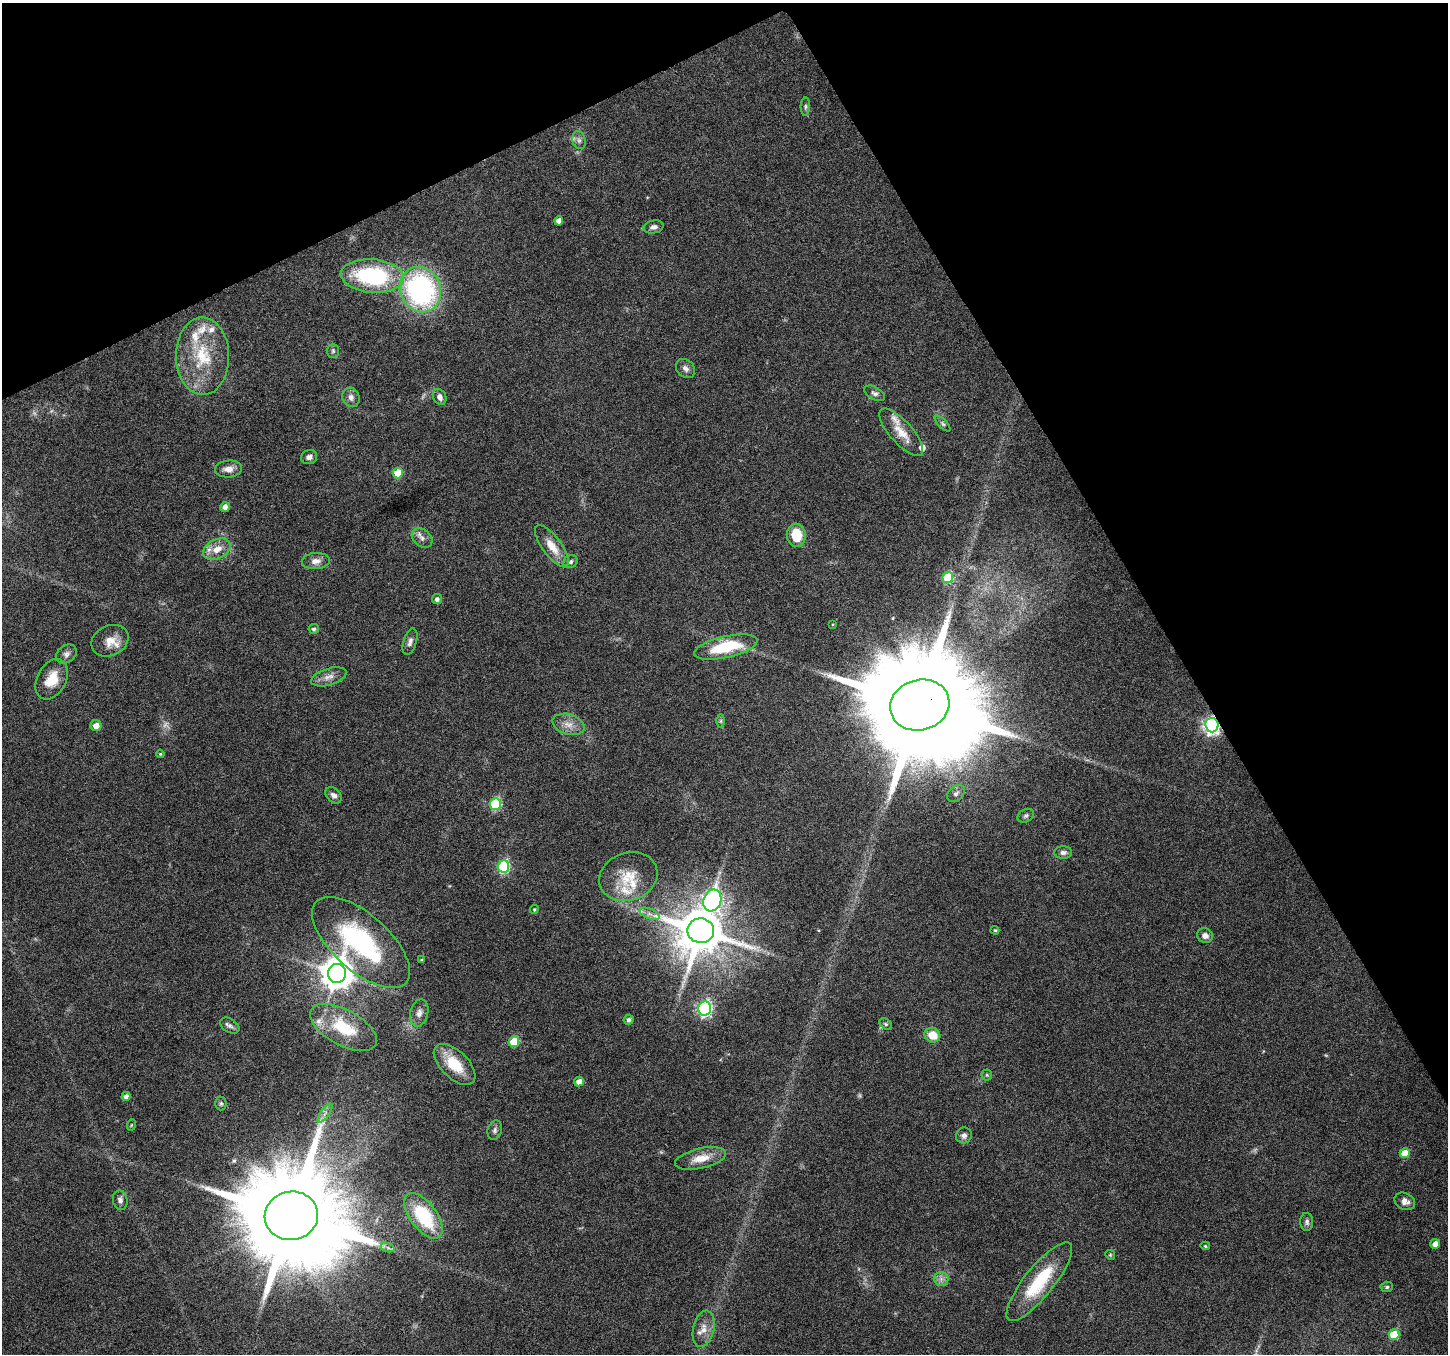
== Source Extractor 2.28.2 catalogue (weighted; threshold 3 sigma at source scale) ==
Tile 3 of 4 x 4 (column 3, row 1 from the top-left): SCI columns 2893-4338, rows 4160-5511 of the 5788 x 5675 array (HDU 1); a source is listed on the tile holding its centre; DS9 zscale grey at full resolution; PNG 1450 x 1356 px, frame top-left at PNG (2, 3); each listed source drawn as its Kron ellipse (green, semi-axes under 4 px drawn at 4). Shown black and unused: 27% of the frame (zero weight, under 4 of 8 exposures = <1% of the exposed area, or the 3 px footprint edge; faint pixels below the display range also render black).
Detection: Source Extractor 2.28.2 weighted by HDU 2 'WHT'; one run over the whole footprint, this tile lists its part. Background 0.0485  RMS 0.0031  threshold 0.0125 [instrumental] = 3 sigma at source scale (4.09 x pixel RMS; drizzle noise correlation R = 1.36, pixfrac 0.8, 0.0396/0.0396 arcsec/px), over >= 5 px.
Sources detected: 102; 4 too faint to see at this stretch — neither listed nor drawn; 9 inside a brighter listed object's ellipse — not listed separately; the other 89 listed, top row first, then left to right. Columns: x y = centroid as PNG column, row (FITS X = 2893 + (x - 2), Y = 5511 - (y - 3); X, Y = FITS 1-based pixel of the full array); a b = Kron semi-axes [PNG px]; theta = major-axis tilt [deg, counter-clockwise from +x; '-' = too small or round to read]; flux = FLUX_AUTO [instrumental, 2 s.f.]
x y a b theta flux
805 107 9 4 89 0.58
579 140 9 6 -75 1.1
559 221 4 4 - 2
653 227 10 6 12 1.2
372 276 31 16 -5 31
420 290 23 20 -66 55
333 351 7 6 - 0.61
203 356 38 26 -89 16
685 368 11 8 -44 1.3
875 393 11 6 -30 0.95
351 397 10 8 -65 1.5
440 397 8 6 -62 1.4
943 424 10 4 -45 0.61
901 432 30 11 -48 4.8
309 457 8 7 - 1
229 469 13 8 4 2.1
398 473 5 5 - 7.4
225 507 5 4 - 1.5
796 535 11 9 -85 7.9
422 538 11 8 -39 1.5
552 546 25 9 -53 4.7
217 549 14 9 25 3.5
316 561 14 8 3 1.9
570 562 7 6 - 0.71
947 578 6 5 - 15
437 599 5 5 - 0.93
833 624 4 3 - 0.22
314 629 5 5 - 0.58
110 641 19 15 26 4.1
410 642 13 6 72 1.3
726 647 32 10 13 15
66 654 11 8 37 1.2
329 677 18 8 17 2.2
52 679 22 14 62 6.3
920 705 30 25 16 11000
721 721 7 4 89 0.48
568 724 16 10 -17 2.8
1212 725 7 6 - 93
96 726 5 5 - 2.3
160 754 4 3 - 0.3
956 793 10 7 40 1.1
334 795 9 6 -43 1.3
495 804 6 5 - 24
1026 816 8 6 28 0.77
1063 852 9 6 0 1.1
503 866 6 5 - 29
628 877 30 23 20 8.8
712 900 11 8 69 77
534 909 4 3 - 0.31
649 914 10 5 -21 1.3
995 930 4 3 - 0.31
701 931 13 12 - 1500
1205 936 8 7 - 1.6
361 942 60 28 -42 42
422 960 4 3 - 0.38
337 973 9 9 - 560
705 1008 7 6 - 56
419 1013 14 9 77 1.7
629 1020 5 5 - 0.8
886 1024 7 5 -36 0.53
230 1026 10 6 -31 1.1
343 1027 37 18 -29 14
932 1035 8 7 - 4.9
514 1042 5 5 - 10
455 1064 26 13 -44 8.7
987 1075 5 5 - 0.46
579 1082 5 4 - 1.9
126 1096 4 4 - 1.3
221 1103 7 5 90 0.55
325 1113 11 4 55 1.1
131 1125 6 3 71 0.3
495 1130 10 7 73 0.9
964 1135 8 7 - 1.2
1405 1153 5 5 - 6
701 1158 26 10 13 4.6
120 1200 10 7 -78 1.1
1405 1201 11 8 -27 1.8
291 1216 27 24 10 7900
423 1216 26 13 -54 20
1307 1222 9 6 89 0.87
1435 1244 5 5 - 2.5
1205 1246 5 4 - 0.39
388 1248 7 4 -19 0.68
1110 1255 5 4 - 0.34
941 1279 7 7 - 1.2
1039 1282 49 15 51 17
1387 1287 6 5 - 0.48
704 1329 18 10 78 3
1394 1335 5 5 - 12
Overlapping masked pixels (flux is a lower limit): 2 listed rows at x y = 920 705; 1212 725